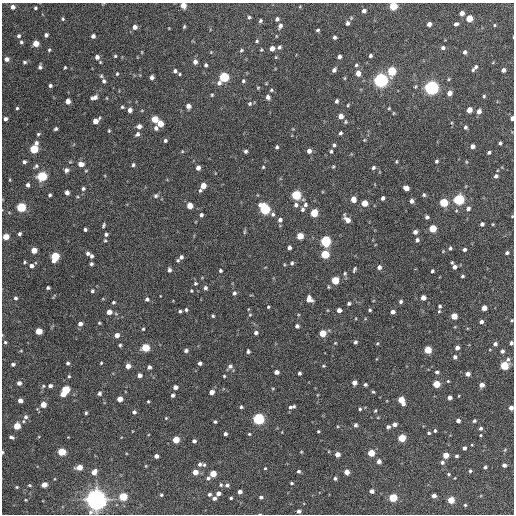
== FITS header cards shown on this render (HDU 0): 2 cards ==
NAXIS1  =                  512 / Axis length
NAXIS2  =                  512 / Axis length

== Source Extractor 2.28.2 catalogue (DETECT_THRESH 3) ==
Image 512 x 512 px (HDU 0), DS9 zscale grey, 1 PNG px = 1 image px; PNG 516 x 516 px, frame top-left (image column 1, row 512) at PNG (2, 3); no overlay
Background 1230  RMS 35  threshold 104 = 3 sigma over >= 5 px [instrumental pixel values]
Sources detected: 362; all 362 listed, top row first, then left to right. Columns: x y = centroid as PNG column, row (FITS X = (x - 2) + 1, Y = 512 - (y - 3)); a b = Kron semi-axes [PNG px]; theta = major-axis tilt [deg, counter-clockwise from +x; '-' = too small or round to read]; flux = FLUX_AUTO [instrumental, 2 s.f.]
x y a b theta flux
183 5 5 4 - 2.4e+04
393 6 5 5 - 7.9e+04
13 7 4 4 - 9.6e+03
35 8 3 3 - 3.2e+03
364 11 4 4 - 8.9e+03
462 13 4 4 - 1.2e+04
249 17 4 4 - 3.2e+03
469 18 5 4 - 4.6e+04
63 19 5 4 - 3.0e+03
277 19 4 4 - 6.6e+03
260 21 5 4 - 3.6e+03
347 23 5 5 - 6.5e+03
429 24 4 4 - 1.1e+04
456 24 5 3 - 5.0e+03
494 25 4 3 - 2.0e+03
280 26 6 5 - 7.3e+03
135 27 6 5 - 1.1e+04
184 27 5 3 - 2.7e+03
318 30 4 3 - 3.3e+03
46 35 4 4 - 6.0e+03
18 36 5 5 - 4.6e+03
93 36 4 4 - 8.0e+03
334 37 4 3 - 5.0e+03
257 41 5 4 - 3.2e+03
21 42 4 4 - 3.9e+03
36 43 5 5 - 3.2e+04
279 47 5 4 - 5.2e+03
272 48 4 4 - 1.4e+04
443 48 5 4 - 5.8e+03
49 50 4 4 - 2.7e+03
241 50 5 4 - 3.3e+03
261 50 5 3 - 2.3e+03
142 52 5 3 - 1.9e+03
211 52 4 4 - 2.0e+03
465 52 5 4 - 5.7e+03
115 56 4 4 - 2.7e+03
339 56 4 4 - 7.2e+03
370 56 4 3 - 4.6e+03
97 57 6 5 - 1.0e+04
7 59 5 5 - 8.5e+03
24 62 5 4 - 3.7e+03
195 62 5 5 - 1.0e+04
206 65 4 3 - 4.7e+03
356 65 5 4 - 3.9e+03
40 67 5 4 - 5.7e+03
65 67 3 3 - 2.5e+03
476 67 7 5 43 5.4e+03
334 70 5 4 - 7.0e+03
473 70 4 3 - 3.1e+03
503 70 4 4 - 8.0e+03
175 71 4 4 - 5.6e+03
392 71 6 5 - 1.2e+05
358 73 6 5 - 1.6e+04
117 74 4 4 - 2.7e+03
180 74 3 3 - 2.4e+03
101 76 4 4 - 2.9e+03
152 77 4 4 - 8.9e+03
224 77 7 5 50 1.9e+05
381 80 6 6 - 7.8e+05
104 81 5 5 - 5.2e+03
243 81 5 4 - 3.6e+03
50 85 4 3 - 4.4e+03
258 88 5 4 - 2.6e+03
431 88 6 5 - 7.6e+05
271 90 5 4 - 3.2e+03
449 93 5 4 - 1.5e+04
212 95 4 4 - 2.7e+03
484 96 4 3 - 2.9e+03
94 97 7 4 18 1.1e+04
268 97 6 5 - 7.8e+03
68 101 5 4 - 1.6e+04
336 101 4 3 - 4.9e+03
250 104 5 5 - 4.1e+03
348 105 4 3 - 2.1e+03
188 106 5 4 - 1.1e+04
122 107 4 4 - 3.2e+03
17 108 4 4 - 3.0e+03
389 108 4 3 - 2.2e+03
130 110 5 4 - 1.0e+04
142 110 5 3 - 1.8e+03
469 110 5 4 - 2.1e+04
479 111 5 5 - 1.2e+04
341 116 5 5 - 1.7e+04
512 118 4 3 - 7.9e+03
5 119 4 4 - 6.4e+03
155 119 5 5 - 5.1e+04
96 121 6 4 38 2.2e+04
345 122 6 5 - 3.3e+03
160 123 5 5 - 3.4e+04
139 126 5 5 - 1.1e+04
465 127 5 4 - 4.7e+03
156 128 5 5 - 7.3e+03
56 129 4 3 - 3.8e+03
109 131 4 3 - 2.4e+03
340 133 4 3 - 4.3e+03
38 134 5 4 - 3.4e+03
137 134 6 4 50 6.5e+03
364 140 4 3 - 1.9e+03
165 141 5 4 - 3.9e+03
36 143 6 5 - 6.8e+03
500 143 4 3 - 4.1e+03
334 145 5 4 - 4.0e+03
472 146 4 4 - 1.0e+04
277 147 4 3 - 4.0e+03
34 149 5 5 - 1.0e+05
182 151 5 3 - 1.8e+03
246 151 4 4 - 5.1e+03
309 151 5 4 - 1.0e+04
331 151 4 4 - 3.7e+03
489 152 4 3 - 4.9e+03
436 161 4 3 - 4.0e+03
24 162 4 4 - 5.5e+03
396 162 5 3 - 2.4e+03
81 164 6 5 - 1.7e+04
133 165 4 4 - 4.2e+03
36 166 7 5 45 4.5e+03
263 167 3 3 - 2.3e+03
333 167 4 3 - 2.5e+03
373 167 5 4 - 4.9e+03
198 168 5 4 - 1.1e+04
66 170 5 5 - 8.5e+03
42 176 5 5 - 1.7e+05
496 176 5 4 - 5.8e+03
10 180 5 3 - 1.9e+03
28 185 4 4 - 7.2e+03
203 186 5 4 - 2.7e+04
83 188 5 5 - 4.5e+03
406 188 5 4 - 1.9e+04
200 190 5 4 - 3.2e+03
67 192 4 4 - 1.1e+04
50 195 4 3 - 3.7e+03
296 195 5 5 - 1.6e+05
424 195 5 4 - 3.7e+03
156 196 7 6 - 5.4e+03
383 198 4 4 - 6.1e+03
353 199 5 4 - 2.0e+04
459 199 5 5 - 2.4e+05
412 201 5 4 - 8.0e+03
365 203 5 4 - 3.8e+04
444 203 5 5 - 9.8e+04
190 205 5 4 - 3.2e+04
296 205 6 5 - 7.2e+03
305 205 6 6 - 5.9e+03
21 207 5 5 - 1.4e+05
468 208 6 5 - 7.3e+03
265 209 6 5 - 2.3e+05
302 209 6 4 69 5.1e+03
314 213 5 5 - 6.4e+04
273 214 6 5 - 4.9e+03
201 215 4 4 - 4.8e+03
512 216 4 3 - 1.7e+03
427 217 4 4 - 5.6e+03
347 219 8 4 -54 1.6e+04
280 220 5 5 - 7.8e+03
482 224 4 4 - 6.2e+03
493 224 3 3 - 1.9e+03
103 225 6 4 69 3.7e+03
433 228 5 5 - 6.7e+04
85 229 4 4 - 5.0e+03
245 232 7 3 81 2.9e+03
415 232 4 4 - 8.9e+03
20 234 4 3 - 4.8e+03
106 234 4 4 - 5.0e+03
300 236 5 5 - 4.2e+04
6 237 5 4 - 3.1e+04
105 240 4 4 - 2.7e+03
417 240 4 4 - 6.2e+03
325 241 6 5 - 2.4e+05
289 247 4 4 - 7.9e+03
450 248 4 4 - 3.7e+03
464 249 4 3 - 5.2e+03
34 250 4 4 - 2.9e+04
88 253 4 4 - 6.0e+03
507 253 4 4 - 4.6e+03
325 254 5 5 - 9.7e+04
55 256 6 5 - 1.0e+05
91 256 4 4 - 5.4e+03
181 257 5 4 - 6.4e+03
178 260 4 4 - 2.8e+03
24 262 4 3 - 2.8e+03
452 262 3 3 - 2.5e+03
292 263 5 4 - 4.2e+03
91 264 4 3 - 4.2e+03
284 264 5 3 - 2.1e+03
31 266 5 5 - 8.1e+03
379 267 5 5 - 8.3e+03
455 267 4 4 - 8.9e+03
354 269 6 3 67 3.6e+03
169 270 5 4 - 5.6e+03
220 271 4 4 - 3.8e+03
432 271 4 3 - 3.4e+03
345 273 6 4 -90 3.8e+03
462 276 4 3 - 3.2e+03
335 280 5 5 - 7.3e+04
195 283 5 4 - 3.3e+03
329 287 4 3 - 2.5e+03
48 288 4 3 - 3.7e+03
205 288 5 5 - 5.1e+03
92 291 4 4 - 3.8e+03
191 291 3 2 - 2.2e+03
234 293 6 5 - 5.7e+03
423 297 4 4 - 1.8e+04
15 298 4 4 - 4.9e+03
147 299 5 5 - 5.5e+03
309 299 6 5 - 2.1e+04
401 301 4 4 - 4.4e+03
113 302 4 3 - 3.4e+03
349 303 4 3 - 4.1e+03
440 306 4 4 - 3.8e+03
268 307 4 4 - 2.6e+03
484 308 4 4 - 2.0e+04
186 310 5 4 - 3.7e+03
339 310 4 4 - 1.1e+04
370 310 4 3 - 3.2e+03
180 311 4 3 - 3.6e+03
439 311 4 4 - 2.2e+03
109 312 5 5 - 1.8e+04
393 312 4 4 - 9.1e+03
250 315 4 4 - 2.3e+03
213 316 3 3 - 3.0e+03
454 316 5 4 - 3.6e+04
512 320 4 3 - 2.5e+03
481 322 4 4 - 7.4e+03
99 323 4 3 - 2.3e+03
80 324 4 4 - 9.9e+03
297 326 4 4 - 6.2e+03
143 329 4 4 - 2.3e+03
39 331 5 4 - 4.2e+04
256 333 5 4 - 5.9e+03
322 333 5 5 - 4.7e+04
117 335 5 4 - 1.4e+04
5 342 4 4 - 3.0e+03
355 342 4 4 - 4.9e+03
335 343 4 3 - 2.0e+03
377 343 5 4 - 2.6e+03
511 343 4 3 - 5.0e+03
495 344 5 4 - 7.4e+03
120 345 4 3 - 3.4e+03
145 347 5 5 - 8.0e+04
457 347 4 4 - 1.0e+04
428 350 5 5 - 6.1e+04
21 351 5 3 - 1.9e+03
186 351 4 4 - 6.1e+03
248 351 4 4 - 4.6e+03
502 351 4 4 - 6.2e+03
455 357 5 5 - 5.7e+03
508 359 6 5 - 5.3e+03
68 363 4 4 - 4.8e+03
101 363 3 3 - 2.3e+03
200 363 4 4 - 6.6e+03
13 364 4 3 - 5.5e+03
504 365 5 5 - 1.0e+05
128 366 4 4 - 1.7e+04
230 366 7 5 48 8.5e+03
323 366 4 3 - 2.6e+03
149 367 4 4 - 7.0e+03
276 372 4 4 - 1.1e+04
437 372 4 4 - 5.1e+03
299 373 4 3 - 4.5e+03
467 374 4 4 - 1.3e+04
139 375 4 4 - 1.0e+04
69 376 4 4 - 2.7e+03
224 376 3 3 - 2.3e+03
448 381 4 3 - 2.1e+03
354 382 4 4 - 1.3e+04
19 383 4 4 - 1.0e+04
365 384 4 4 - 4.1e+03
436 384 5 4 - 5.2e+04
482 385 4 4 - 1.3e+04
50 386 5 4 - 7.1e+03
175 387 4 4 - 1.2e+04
65 389 5 5 - 8.2e+04
212 392 4 4 - 1.5e+04
373 392 5 4 - 2.8e+03
99 393 4 4 - 5.3e+03
63 394 5 4 - 2.5e+04
172 395 4 4 - 5.9e+03
449 398 4 4 - 9.1e+03
120 399 4 4 - 2.4e+04
20 400 4 4 - 1.3e+04
401 400 7 4 -61 4.6e+04
148 401 3 3 - 2.4e+03
43 404 4 4 - 2.7e+04
294 406 4 3 - 3.6e+03
241 407 4 4 - 3.6e+03
290 407 6 4 -2 4.5e+03
511 408 4 4 - 1.1e+04
360 409 4 4 - 3.1e+03
375 411 4 3 - 2.5e+03
134 412 4 4 - 6.1e+03
86 413 4 3 - 3.3e+03
26 417 7 6 - 8.3e+03
166 418 4 4 - 2.1e+03
258 419 5 5 - 3.4e+05
458 421 4 4 - 7.8e+03
474 421 4 3 - 3.5e+03
215 422 4 3 - 3.9e+03
395 424 4 4 - 1.0e+04
355 425 4 4 - 5.7e+03
17 426 5 4 - 4.5e+04
388 427 5 4 - 4.9e+03
481 428 4 4 - 5.0e+03
318 431 3 2 - 2.2e+03
435 431 4 4 - 3.3e+03
429 433 4 3 - 3.1e+03
225 434 4 3 - 6.2e+03
249 434 4 3 - 2.5e+03
481 435 4 3 - 2.0e+03
11 437 5 3 - 6.0e+03
402 438 5 4 - 7.0e+04
176 439 4 4 - 5.0e+04
194 441 4 4 - 6.8e+03
464 448 4 3 - 6.7e+03
505 450 6 4 56 2.5e+03
2 452 4 2 - 2.9e+03
61 452 5 4 - 8.0e+04
301 452 4 3 - 1.8e+03
371 453 5 4 - 4.6e+04
337 454 4 4 - 1.8e+04
446 455 4 4 - 2.8e+04
156 456 4 4 - 1.1e+04
456 456 3 3 - 4.0e+03
379 461 4 4 - 1.1e+04
442 462 5 4 - 5.9e+03
200 464 6 5 - 5.9e+03
204 465 5 4 - 3.6e+03
504 465 4 4 - 8.1e+03
146 466 5 3 - 1.9e+03
79 467 5 4 - 2.8e+04
485 467 3 3 - 4.1e+03
265 468 3 3 - 2.2e+03
298 471 4 4 - 3.8e+03
470 471 4 3 - 3.6e+03
94 472 6 5 - 1.8e+04
195 472 5 4 - 2.2e+04
347 472 4 4 - 2.0e+04
213 474 5 4 - 4.0e+04
449 474 4 4 - 2.7e+03
208 478 6 4 35 5.2e+03
335 478 4 4 - 5.1e+03
291 483 3 3 - 3.0e+03
30 485 4 3 - 2.7e+03
44 485 5 4 - 2.2e+04
221 485 5 4 - 3.5e+03
227 485 4 4 - 6.4e+03
17 487 4 4 - 2.7e+03
372 491 4 4 - 8.6e+03
240 492 4 4 - 9.4e+03
218 493 4 4 - 1.1e+04
209 494 5 4 - 4.9e+03
161 495 4 3 - 3.3e+03
434 495 4 4 - 1.1e+04
123 496 5 5 - 8.5e+04
261 497 4 3 - 5.2e+03
214 498 5 4 - 6.7e+03
231 498 3 3 - 3.4e+03
393 498 5 5 - 9.3e+04
96 499 8 8 - 1.6e+06
25 500 4 3 - 2.0e+03
451 500 5 4 - 4.8e+04
465 505 3 3 - 2.8e+03
299 511 4 4 - 7.7e+03
At the frame edge (FLAGS 8, measured only in part): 9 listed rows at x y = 183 5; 393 6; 512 118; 512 216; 512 320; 511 343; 511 408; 2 452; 96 499